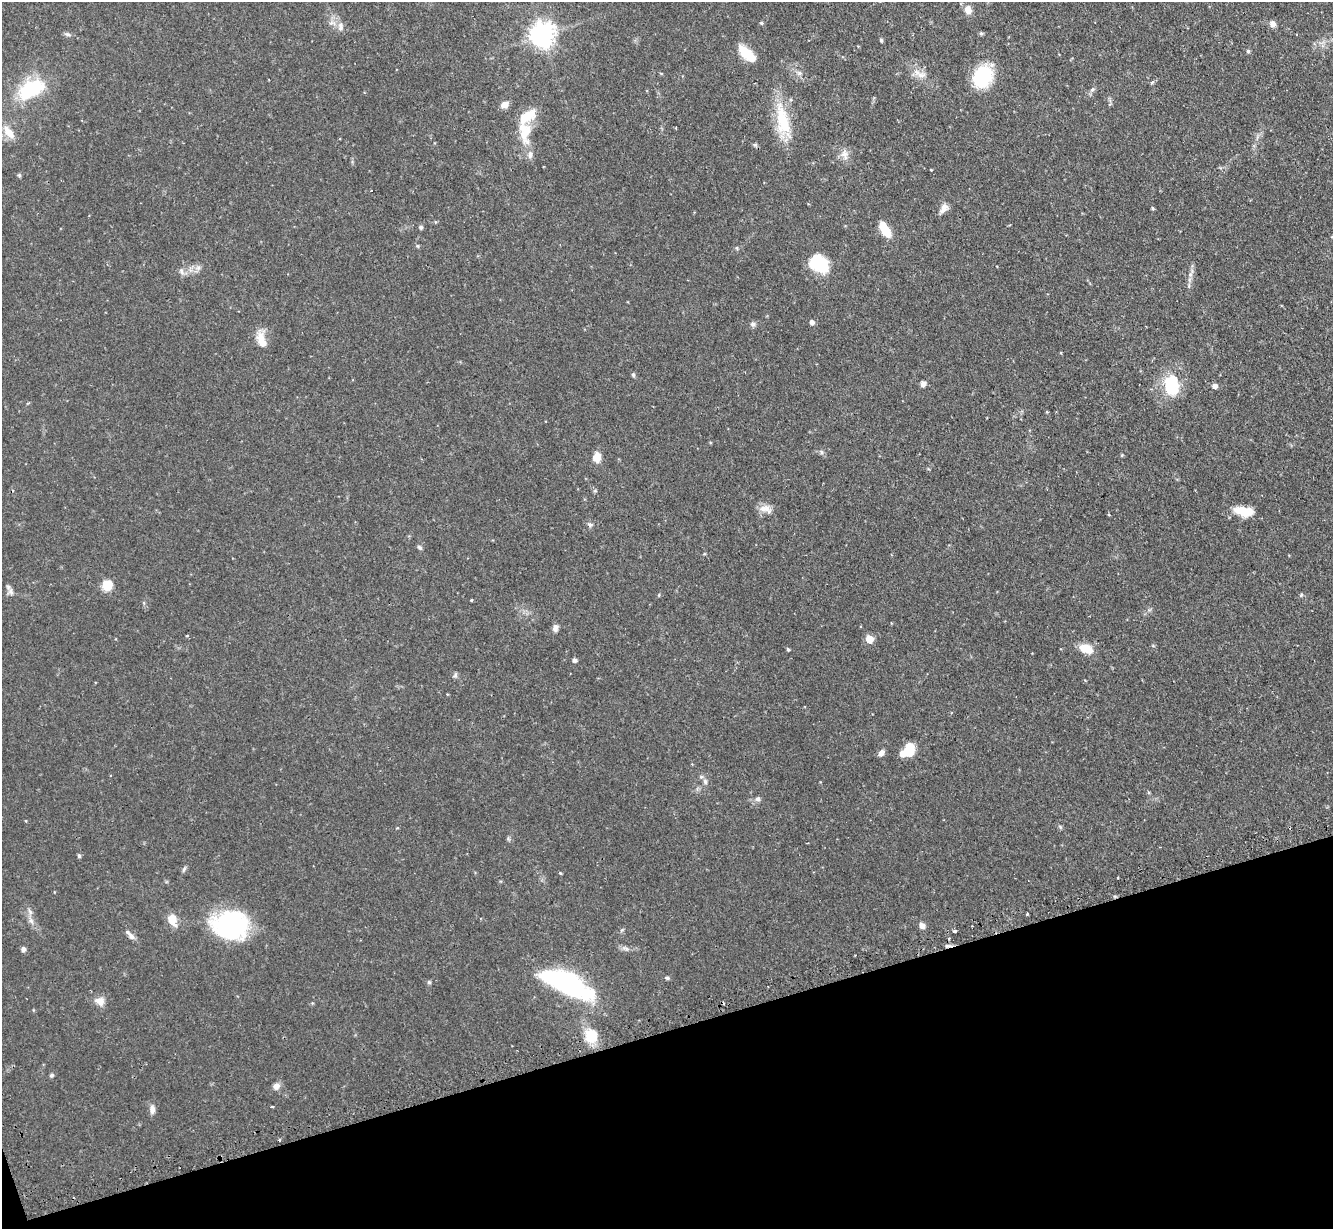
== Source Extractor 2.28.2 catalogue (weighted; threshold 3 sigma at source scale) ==
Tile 14 of 4 x 4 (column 2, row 4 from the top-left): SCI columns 1369-2699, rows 173-1399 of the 5400 x 5380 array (HDU 1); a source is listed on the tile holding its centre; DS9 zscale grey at full resolution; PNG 1335 x 1231 px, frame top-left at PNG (2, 2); no overlay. Shown black and unused: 16% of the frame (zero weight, under 2 of 3 exposures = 4% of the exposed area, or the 3 px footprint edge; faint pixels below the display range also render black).
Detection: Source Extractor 2.28.2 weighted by HDU 2 'WHT'; one run over the whole footprint, this tile lists its part. Background 0.0818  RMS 0.0055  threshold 0.025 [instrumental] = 3 sigma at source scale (4.5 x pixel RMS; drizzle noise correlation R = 1.50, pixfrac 1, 0.05/0.05 arcsec/px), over >= 5 px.
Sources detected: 98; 3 inside a brighter object's white glare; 2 cosmic-ray / hot-pixel residue — not listed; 3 inside a brighter listed object's ellipse — not listed separately; the other 90 listed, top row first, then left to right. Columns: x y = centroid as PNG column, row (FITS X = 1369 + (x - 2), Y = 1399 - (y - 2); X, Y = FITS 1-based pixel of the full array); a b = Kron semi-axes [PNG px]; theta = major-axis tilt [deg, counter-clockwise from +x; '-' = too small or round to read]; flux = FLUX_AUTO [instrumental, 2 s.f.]
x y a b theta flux
968 10 10 7 -75 4.5
761 23 5 4 - 0.6
1273 24 8 8 - 2.1
340 26 12 8 90 2.9
981 33 6 4 0 0.78
68 34 9 4 -18 1.2
542 35 8 8 - 440
881 40 5 4 - 0.76
1248 51 5 4 - 0.87
747 54 21 9 -42 13
799 73 6 6 - 1.3
920 74 22 7 -26 4.8
983 77 20 16 60 33
31 89 26 15 29 36
1092 89 8 5 55 1.3
504 105 9 7 28 3.3
783 120 46 16 -78 22
524 131 36 16 -85 14
9 132 20 9 -52 7.1
755 145 6 4 1 0.79
844 154 12 8 89 3.4
931 170 3 2 - 0.54
19 175 5 5 - 0.76
371 191 3 3 - 0.9
944 208 12 7 57 3.5
1152 208 3 3 - 1.1
421 227 5 5 - 0.94
885 229 15 8 -58 12
418 246 6 4 -70 0.61
819 264 22 16 -35 20
198 268 7 4 19 1.3
182 271 9 4 -81 1.3
1190 275 6 5 - 1.3
812 322 5 5 - 2.1
753 324 7 6 - 1.4
261 340 20 9 -71 7.4
633 375 6 5 - 0.83
923 384 6 5 - 2.4
1172 384 30 16 -45 14
1214 386 5 4 - 3.1
1047 412 5 3 - 0.5
821 452 6 4 -88 0.86
1122 455 5 4 - 0.49
597 457 11 9 84 5.5
765 509 18 10 -16 4.3
1244 511 22 10 -9 11
1109 515 4 3 - 0.52
590 525 8 6 -42 1.3
420 548 6 5 - 1.1
704 554 5 3 - 0.46
107 585 5 5 - 28
11 592 11 6 -75 2
1301 595 6 4 47 0.68
471 600 4 3 - 0.42
555 628 9 6 -89 2.2
187 636 4 3 - 0.65
869 639 5 5 - 13
788 649 4 3 - 0.78
1086 649 14 9 -18 9.1
575 660 6 5 - 1.2
455 675 7 5 61 1.1
909 750 12 9 67 14
881 753 8 5 49 2.3
111 775 3 2 - 0.71
705 781 8 6 -61 1.6
758 799 7 6 - 1.5
79 856 5 5 - 0.78
184 869 8 4 55 1
30 912 9 4 -54 1.5
1027 914 3 3 - 0.78
172 919 12 9 -72 7.9
31 921 8 6 -67 1.9
229 925 34 29 -20 63
922 926 8 6 -55 2.5
972 926 2 2 - 0.44
955 931 4 3 - 2.9
131 937 10 7 -46 2.4
949 938 3 3 - 0.49
626 948 9 4 -9 1.5
23 949 5 5 - 1.7
667 978 6 4 -17 0.93
429 982 6 5 - 0.78
567 983 47 16 -25 96
100 1001 10 10 - 4.3
591 1035 13 11 -68 15
51 1075 6 5 - 0.85
276 1086 8 7 - 2.8
272 1107 3 3 - 1.4
152 1109 11 7 89 2.7
279 1140 3 3 - 1.7
Unlisted compact peaks at least as high as the median listed source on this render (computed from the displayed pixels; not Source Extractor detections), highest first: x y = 560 873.